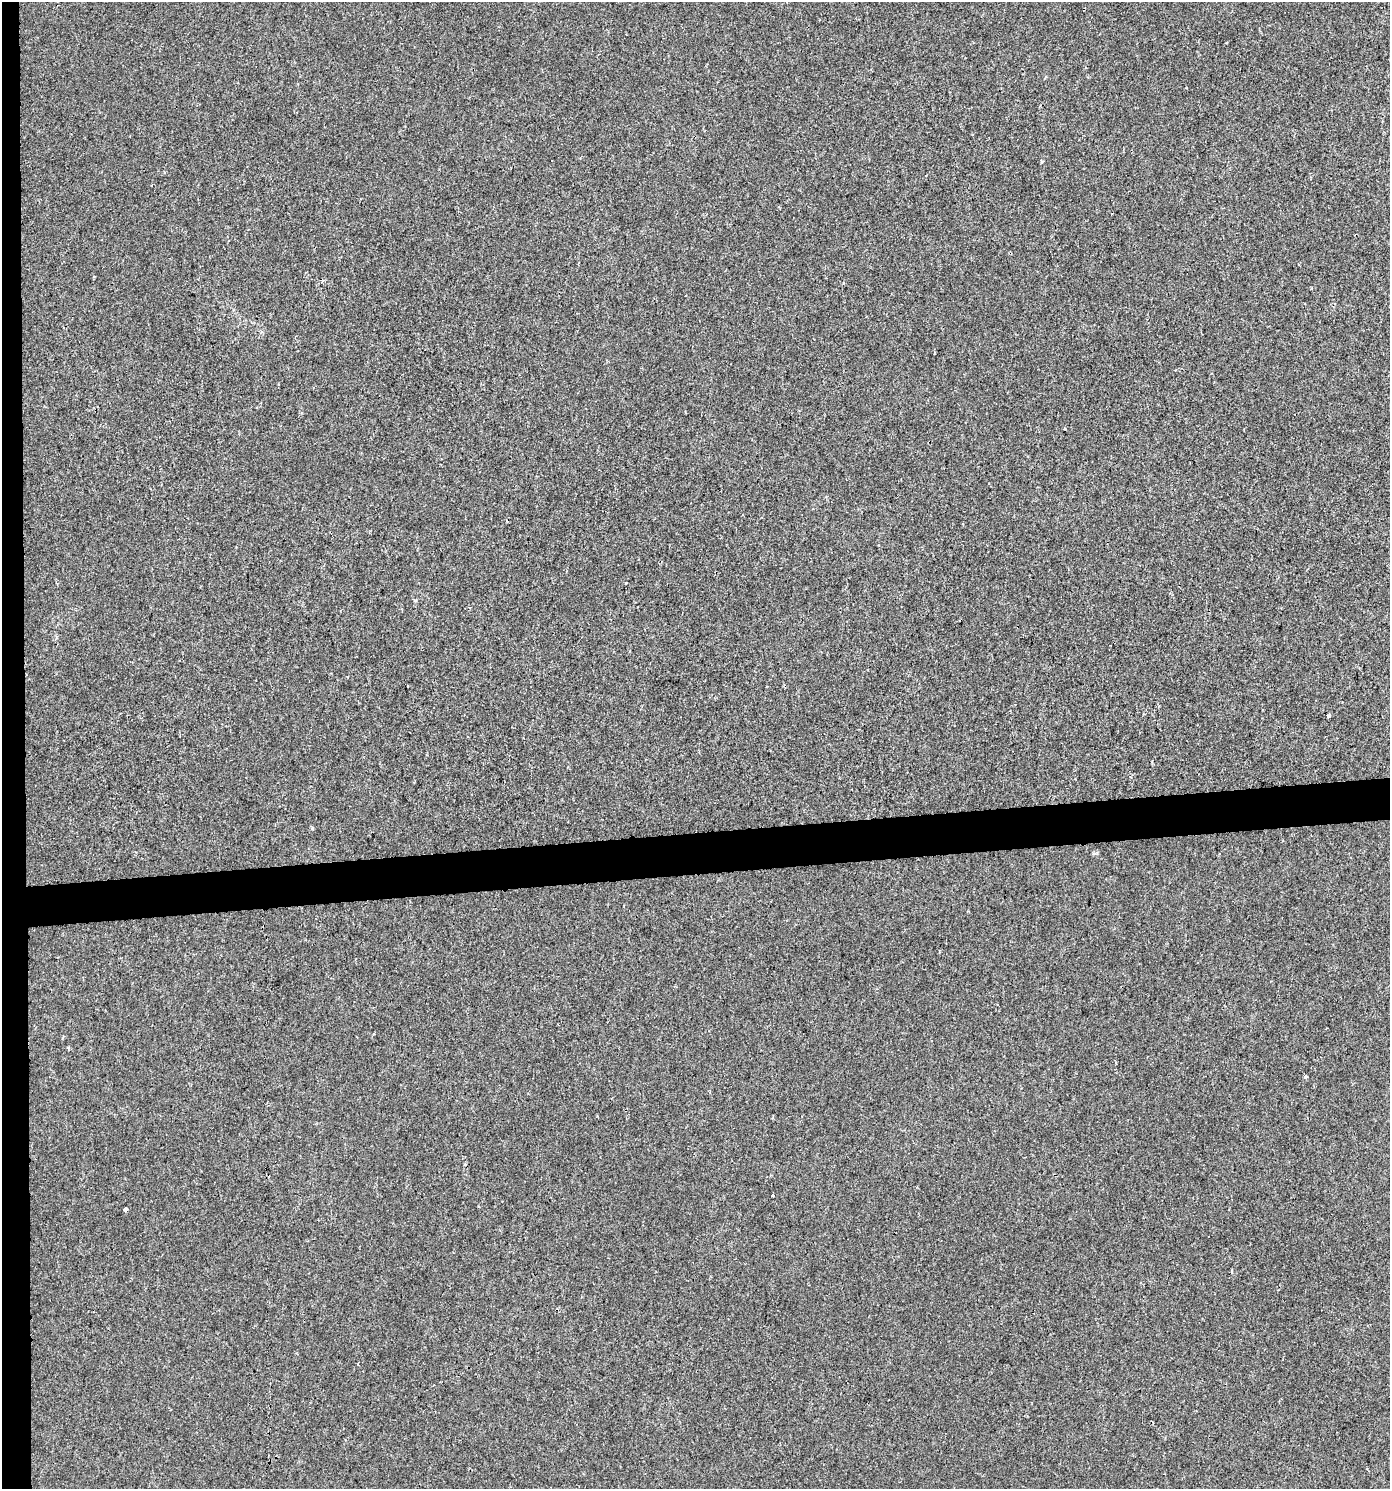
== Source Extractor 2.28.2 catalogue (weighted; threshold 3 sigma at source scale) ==
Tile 4 of 3 x 3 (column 1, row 2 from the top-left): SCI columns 42-1429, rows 1488-2974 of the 4206 x 4461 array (HDU 1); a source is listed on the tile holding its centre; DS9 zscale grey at full resolution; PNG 1392 x 1491 px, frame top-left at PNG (2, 2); no overlay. Shown black and unused: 4% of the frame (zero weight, under 2 of 3 exposures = <1% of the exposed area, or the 3 px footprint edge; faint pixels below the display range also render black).
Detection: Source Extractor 2.28.2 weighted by HDU 2 'WHT'; one run over the whole footprint, this tile lists its part. Background 0.00186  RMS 0.0044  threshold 0.0199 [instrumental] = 3 sigma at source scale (4.5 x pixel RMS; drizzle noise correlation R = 1.50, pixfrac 1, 0.0396/0.0396 arcsec/px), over >= 5 px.
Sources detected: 8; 2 cosmic-ray / hot-pixel residue — not listed; the other 6 listed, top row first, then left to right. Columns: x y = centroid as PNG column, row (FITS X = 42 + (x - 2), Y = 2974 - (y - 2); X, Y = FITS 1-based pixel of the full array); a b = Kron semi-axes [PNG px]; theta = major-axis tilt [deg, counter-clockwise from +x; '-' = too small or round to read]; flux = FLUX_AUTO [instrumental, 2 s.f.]
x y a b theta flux
1329 716 3 3 - 1.3
68 1047 4 3 - 0.67
1305 1077 3 3 - 0.98
773 1195 2 2 - 0.41
125 1209 4 3 - 5.6
1231 1271 3 3 - 0.64